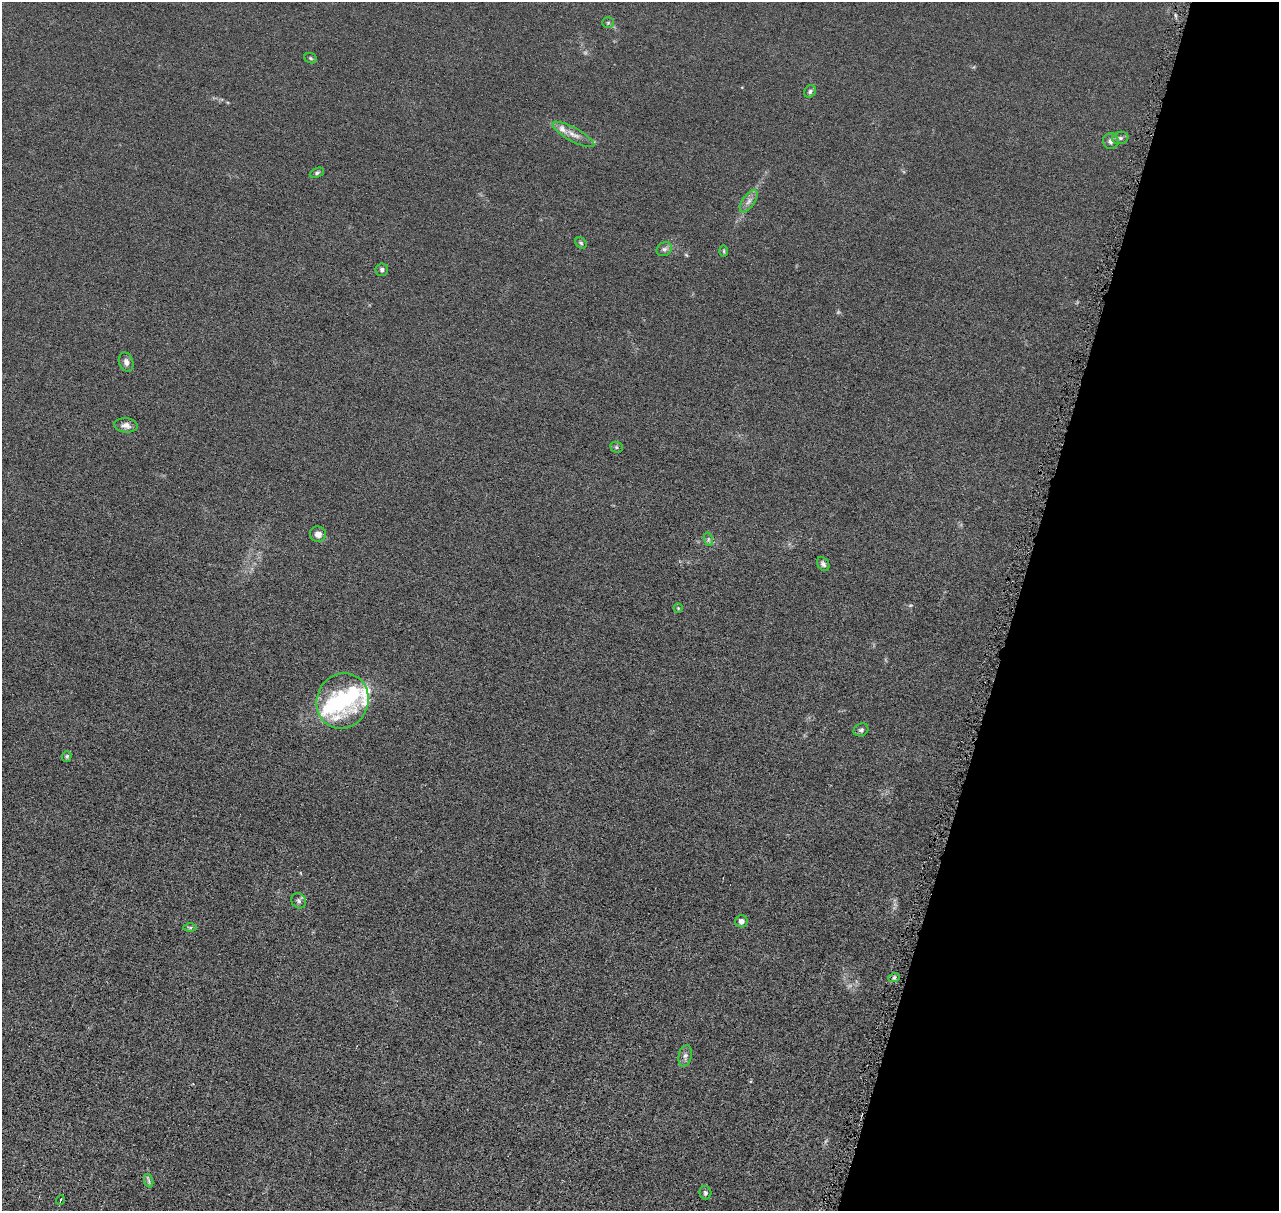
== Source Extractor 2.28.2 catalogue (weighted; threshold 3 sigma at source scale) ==
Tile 8 of 4 x 4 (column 4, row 2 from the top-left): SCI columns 3847-5123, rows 2671-3879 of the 5140 x 5218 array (HDU 1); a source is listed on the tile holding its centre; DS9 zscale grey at full resolution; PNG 1281 x 1213 px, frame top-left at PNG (2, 2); each listed source drawn as its Kron ellipse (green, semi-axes under 4 px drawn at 4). Shown black and unused: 21% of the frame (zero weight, under 4 of 8 exposures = <1% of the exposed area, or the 3 px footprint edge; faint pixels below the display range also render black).
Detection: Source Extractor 2.28.2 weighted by HDU 2 'WHT'; one run over the whole footprint, this tile lists its part. Background 0.0119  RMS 0.0042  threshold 0.0172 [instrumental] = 3 sigma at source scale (4.09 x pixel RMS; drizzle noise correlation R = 1.36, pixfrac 0.8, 0.05/0.05 arcsec/px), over >= 5 px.
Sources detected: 34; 2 inside a brighter object's white glare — neither listed nor drawn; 2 inside a brighter listed object's ellipse — not listed separately; the other 30 listed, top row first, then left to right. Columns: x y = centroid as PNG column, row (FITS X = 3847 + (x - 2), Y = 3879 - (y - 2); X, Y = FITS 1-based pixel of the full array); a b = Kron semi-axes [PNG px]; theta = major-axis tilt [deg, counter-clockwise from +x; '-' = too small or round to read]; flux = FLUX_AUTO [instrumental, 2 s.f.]
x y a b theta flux
608 23 5 5 - 0.57
311 58 6 5 - 0.57
810 91 7 5 56 0.8
573 134 23 6 -28 3.1
1120 138 8 6 13 0.93
1111 141 8 8 - 1.5
317 173 7 4 22 0.69
749 201 13 6 56 1.9
581 243 6 5 - 0.59
664 249 8 6 32 1
724 251 6 4 -89 0.39
382 270 6 6 - 1.1
126 362 10 7 -70 1.5
126 425 12 7 -5 1.9
617 447 6 5 - 0.68
318 534 8 7 - 2
708 539 7 4 -72 0.74
823 564 8 5 -54 1
678 608 4 4 - 0.34
342 701 28 25 67 23
861 730 7 6 - 0.83
67 756 5 5 - 0.61
299 901 8 7 - 1.1
741 921 6 6 - 1.8
190 928 7 4 1 0.6
894 978 6 3 20 0.66
685 1056 11 6 76 1.4
149 1181 7 4 -71 0.73
705 1193 6 6 - 0.75
60 1200 5 3 - 0.37